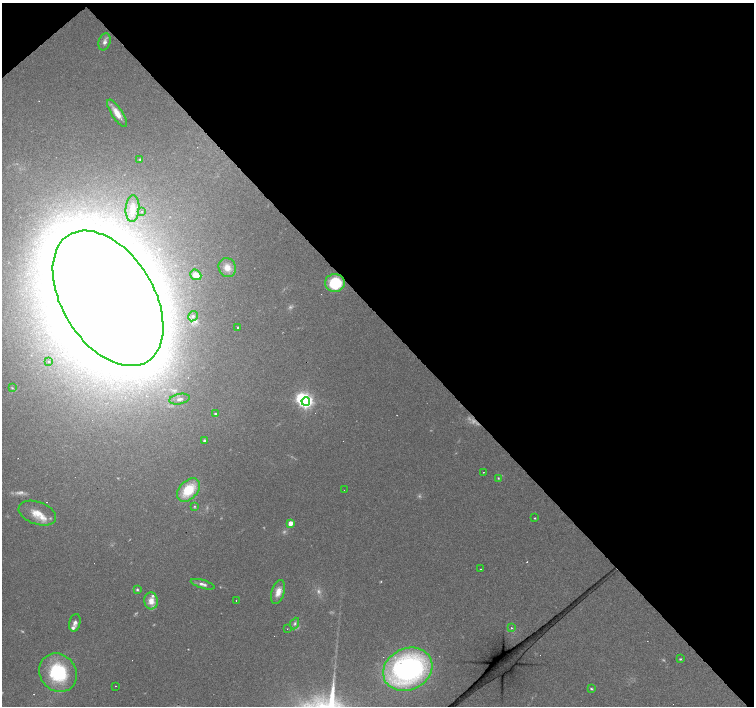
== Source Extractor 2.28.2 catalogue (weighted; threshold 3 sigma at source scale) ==
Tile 3 of 4 x 4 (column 3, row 1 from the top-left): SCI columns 3008-4510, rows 4433-5840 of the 6014 x 5983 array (HDU 1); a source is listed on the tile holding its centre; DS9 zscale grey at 2 x 2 block average (1 PNG px = mean of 2 x 2 image px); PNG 756 x 708 px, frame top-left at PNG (2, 3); each listed source drawn as its Kron ellipse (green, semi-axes under 4 px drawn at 4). Shown black and unused: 46% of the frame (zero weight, under 2 of 3 exposures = <1% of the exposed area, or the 3 px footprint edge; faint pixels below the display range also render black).
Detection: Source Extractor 2.28.2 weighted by HDU 2 'WHT'; one run over the whole footprint, this tile lists its part. Background 0.074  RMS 0.0064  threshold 0.0287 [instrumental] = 3 sigma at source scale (4.5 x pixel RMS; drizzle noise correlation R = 1.50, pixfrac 1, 0.0396/0.0396 arcsec/px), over >= 5 px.
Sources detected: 73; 13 too faint to see at this stretch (2 x 2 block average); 3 inside a brighter object's white glare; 13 cosmic-ray / hot-pixel residue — neither listed nor drawn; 4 inside a brighter listed object's ellipse — not listed separately; the other 40 listed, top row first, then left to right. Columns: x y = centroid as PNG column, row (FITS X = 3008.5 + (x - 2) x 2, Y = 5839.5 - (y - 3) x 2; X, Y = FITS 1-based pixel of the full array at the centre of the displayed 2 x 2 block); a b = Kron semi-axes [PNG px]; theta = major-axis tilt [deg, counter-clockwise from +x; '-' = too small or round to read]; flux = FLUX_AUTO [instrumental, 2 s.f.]
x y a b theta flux
105 42 9 6 73 7
117 113 16 5 -56 20
140 159 3 3 - 1.6
132 209 13 7 85 17
142 212 2 2 - 0.74
227 268 10 8 -68 17
196 275 6 5 - 18
335 283 10 9 - 72
108 298 74 45 -58 12000
193 316 5 4 - 4.3
238 327 3 2 - 1.8
49 361 2 2 - 3.1
12 388 4 2 - 1.4
179 399 10 5 12 7
306 401 4 4 - 460
215 414 3 2 - 2.4
204 441 3 3 - 2.8
483 472 2 2 - 0.6
498 478 4 2 - 1.3
188 490 13 9 46 56
344 490 2 2 - 0.88
194 506 4 3 - 1.8
37 513 19 11 -20 25
535 518 2 2 - 1.2
290 523 3 3 - 19
481 569 2 2 - 0.57
203 584 12 4 -16 7.2
137 590 4 3 - 2.3
278 592 12 6 72 16
236 600 2 2 - 1.9
151 601 8 6 -84 17
75 623 9 5 77 6.9
295 623 6 4 66 3.9
511 628 2 2 - 1.7
287 629 2 2 - 0.6
680 659 3 3 - 1.6
408 669 25 20 26 440
58 673 20 18 -51 120
116 686 2 2 - 0.65
591 689 4 3 - 1.8
Overlapping masked pixels (flux is a lower limit): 1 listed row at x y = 335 283
Diffuse or blended objects may show on this block-average render without a row.